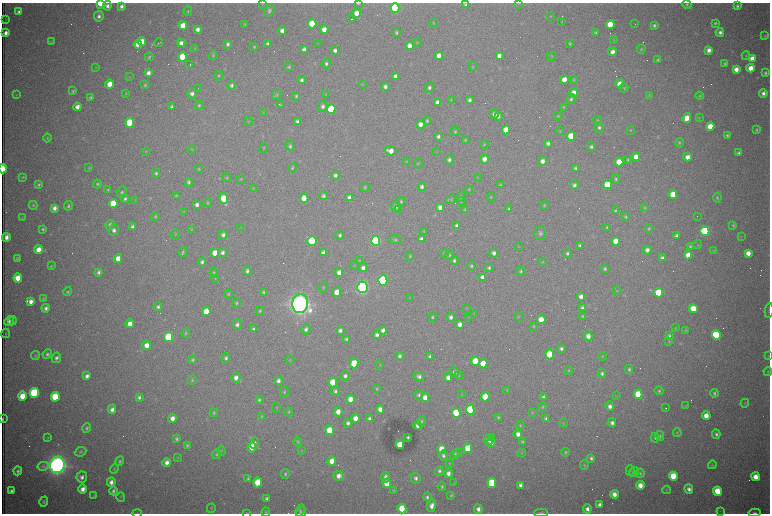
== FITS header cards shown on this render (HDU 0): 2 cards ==
NAXIS1  =                 1536 /fastest changing axis
NAXIS2  =                 1023 /next to fastest changing axis

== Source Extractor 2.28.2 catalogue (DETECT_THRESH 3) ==
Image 1536 x 1023 px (HDU 0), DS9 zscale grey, zoomed out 1/2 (1 PNG px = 2 x 2 image px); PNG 772 x 516 px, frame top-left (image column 1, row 1022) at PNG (2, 3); each listed source drawn as its Kron ellipse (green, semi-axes under 4 px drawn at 4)
Background 3090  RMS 34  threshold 103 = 3 sigma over >= 5 px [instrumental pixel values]
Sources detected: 595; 100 cannot appear on this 1/2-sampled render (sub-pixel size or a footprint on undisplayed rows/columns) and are neither listed nor drawn; the other 495 listed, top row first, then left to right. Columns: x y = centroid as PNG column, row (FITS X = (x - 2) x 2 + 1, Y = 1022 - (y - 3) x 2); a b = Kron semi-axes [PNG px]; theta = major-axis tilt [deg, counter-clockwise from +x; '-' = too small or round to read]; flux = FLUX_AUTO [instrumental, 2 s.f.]
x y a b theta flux
100 3 4 3 - 2.1e+05
263 3 3 2 - 3.7e+03
358 3 4 3 - 6.8e+03
519 3 4 3 - 4.5e+03
687 4 5 4 - 1.0e+04
465 5 4 4 - 1.4e+04
107 6 4 4 - 2.7e+04
121 6 4 3 - 2.5e+04
737 6 4 3 - 1.4e+04
395 8 5 4 - 1.1e+06
188 11 4 3 - 7.4e+03
269 11 7 4 50 1.7e+04
19 12 3 3 - 2.1e+04
357 13 4 4 - 8.2e+04
99 16 5 4 - 2.3e+04
551 16 3 3 - 4.5e+03
5 19 3 1 - 1.7e+03
351 19 2 1 - 4.5e+03
562 21 4 2 - 3.3e+03
433 23 4 2 - 4.2e+03
715 23 3 3 - 1.1e+04
245 24 4 3 - 5.8e+03
312 24 4 4 - 2.7e+05
635 24 2 1 - 1.5e+03
610 25 4 4 - 2.0e+05
654 25 3 3 - 1.3e+04
183 26 4 4 - 1.1e+05
198 29 4 3 - 3.2e+04
324 29 4 4 - 6.4e+04
282 31 4 4 - 3.5e+04
596 32 3 3 - 8.1e+03
720 32 4 4 - 2.3e+04
6 33 4 3 - 3.6e+04
396 33 3 3 - 1.0e+04
765 36 4 3 - 7.2e+03
614 40 4 3 - 5.8e+03
51 41 3 3 - 4.9e+03
142 42 4 4 - 1.2e+05
417 42 4 3 - 4.8e+03
159 43 4 1 - 5.0e+03
181 43 4 4 - 3.9e+04
138 44 4 4 - 7.3e+04
228 44 4 3 - 1.8e+04
268 44 4 3 - 2.3e+04
318 44 3 3 - 3.6e+03
570 44 3 3 - 7.8e+03
409 46 4 4 - 5.1e+04
254 47 3 3 - 6.7e+03
195 48 4 3 - 4.2e+03
641 49 4 4 - 7.8e+03
304 50 4 3 - 4.7e+04
335 50 4 3 - 2.6e+04
709 50 4 4 - 3.6e+04
612 52 4 4 - 4.5e+04
213 55 5 4 - 8.2e+03
439 56 4 4 - 4.8e+04
499 56 4 3 - 4.1e+04
551 56 5 2 - 4.0e+03
746 56 4 3 - 6.7e+03
149 57 4 3 - 9.1e+03
183 57 4 4 - 2.9e+05
752 58 4 4 - 5.6e+04
658 60 3 3 - 1.1e+04
326 63 5 4 - 1.6e+04
725 63 4 3 - 9.8e+03
190 65 2 1 - 2.0e+05
96 67 3 2 - 3.9e+03
289 67 3 3 - 9.1e+03
473 67 4 3 - 5.6e+03
751 68 4 4 - 9.1e+04
736 69 4 4 - 5.6e+04
148 73 4 4 - 4.0e+04
766 73 3 3 - 1.3e+04
219 76 4 4 - 8.5e+03
395 76 3 3 - 2.4e+04
129 77 3 2 - 2.9e+03
302 80 4 3 - 1.7e+04
564 80 4 4 - 1.0e+05
574 80 4 4 - 6.4e+03
110 84 4 4 - 1.1e+05
362 84 3 3 - 4.0e+03
619 84 4 4 - 6.4e+04
145 85 4 3 - 8.3e+03
232 85 4 4 - 1.8e+04
385 87 4 3 - 2.4e+04
429 88 5 4 - 2.1e+04
624 88 4 3 - 6.5e+03
198 89 3 1 - 2.8e+03
73 91 4 3 - 9.7e+03
192 93 5 4 - 2.8e+04
574 93 4 4 - 5.5e+04
763 93 4 4 - 2.9e+04
126 94 4 3 - 6.3e+03
16 95 3 3 - 4.0e+03
277 95 5 4 - 9.8e+03
326 95 4 3 - 4.5e+03
649 95 3 3 - 4.6e+03
296 96 4 3 - 9.9e+03
700 96 4 4 - 8.2e+03
91 97 4 3 - 1.2e+04
571 99 5 4 - 1.5e+04
451 100 3 3 - 4.1e+03
470 100 4 3 - 2.1e+04
438 102 4 3 - 4.7e+04
199 105 4 4 - 1.2e+04
280 105 4 2 - 7.1e+03
171 106 3 3 - 1.3e+04
323 106 5 4 - 2.2e+04
77 107 4 4 - 4.2e+04
563 107 4 4 - 7.5e+03
331 109 5 4 - 5.8e+05
263 113 3 2 - 3.7e+03
494 114 4 4 - 3.3e+04
498 116 4 3 - 2.9e+04
558 116 4 4 - 7.3e+03
687 118 5 4 - 9.0e+04
699 118 3 3 - 5.3e+03
597 120 4 4 - 7.5e+03
249 121 4 3 - 4.4e+03
427 121 4 4 - 1.1e+04
297 122 4 3 - 1.8e+04
130 123 5 4 - 5.9e+05
421 124 4 4 - 6.3e+04
599 127 5 5 - 1.7e+04
710 127 4 4 - 1.5e+05
506 130 4 4 - 1.4e+05
630 130 4 3 - 6.7e+03
756 130 4 3 - 8.8e+03
560 131 4 3 - 5.2e+03
455 132 4 4 - 9.7e+03
727 135 4 4 - 1.3e+04
438 136 4 3 - 1.9e+04
571 136 4 4 - 2.2e+05
47 138 4 3 - 6.6e+03
465 140 4 3 - 8.2e+03
548 143 3 3 - 2.0e+04
679 143 4 3 - 9.7e+03
484 144 4 4 - 6.0e+03
290 146 4 4 - 1.2e+04
591 147 4 3 - 1.4e+04
264 148 5 3 - 6.2e+03
192 149 4 3 - 5.1e+03
146 151 3 3 - 4.3e+03
390 151 6 4 -16 6.8e+04
437 152 3 2 - 3.5e+03
739 153 3 3 - 1.6e+04
636 157 4 4 - 9.7e+04
687 157 4 4 - 5.2e+04
484 159 4 4 - 5.1e+04
449 160 5 4 - 1.9e+04
628 160 4 3 - 7.4e+03
406 161 4 3 - 5.4e+03
542 161 4 4 - 3.9e+04
619 162 4 4 - 1.4e+05
418 163 5 3 - 5.8e+03
89 168 4 3 - 5.7e+03
292 168 5 4 - 9.3e+03
576 168 3 3 - 1.2e+04
3 169 5 2 - 3.0e+05
199 169 4 4 - 7.7e+03
156 173 4 4 - 1.3e+04
335 175 4 4 - 2.2e+04
23 177 3 3 - 7.0e+03
477 177 4 3 - 4.0e+03
227 178 5 4 - 8.9e+03
241 179 4 3 - 5.6e+03
616 179 5 4 - 1.2e+04
189 182 4 4 - 1.4e+04
39 184 4 3 - 1.1e+04
97 184 4 4 - 1.1e+04
501 185 4 3 - 7.2e+03
574 185 4 4 - 2.3e+04
607 185 4 4 - 2.9e+05
422 187 4 4 - 2.3e+04
365 188 4 4 - 7.6e+03
254 189 3 3 - 4.4e+03
108 190 4 4 - 8.7e+03
469 190 4 3 - 6.3e+03
122 192 6 5 - 1.5e+04
673 195 4 4 - 1.8e+05
176 196 4 3 - 8.0e+03
323 196 4 4 - 1.7e+04
461 197 5 3 - 9.3e+03
491 197 4 3 - 5.6e+03
224 198 5 4 - 2.5e+05
304 198 4 4 - 1.2e+05
349 198 4 4 - 4.4e+04
717 198 4 4 - 1.0e+04
125 199 4 4 - 1.5e+04
451 199 5 4 - 8.3e+03
135 200 4 3 - 5.0e+03
461 201 4 3 - 7.2e+03
401 202 4 4 - 9.7e+03
208 203 4 3 - 6.8e+03
113 204 4 4 - 2.4e+05
33 205 4 4 - 9.1e+03
197 205 4 3 - 2.6e+04
544 205 4 3 - 6.1e+03
68 206 5 4 - 1.3e+04
396 206 5 5 - 2.4e+04
440 207 4 4 - 3.7e+04
54 208 4 4 - 3.6e+04
645 208 4 3 - 6.2e+03
399 209 4 4 - 1.1e+04
509 209 4 3 - 1.2e+04
465 210 4 3 - 7.9e+03
183 211 3 3 - 4.4e+03
615 211 4 4 - 9.1e+03
155 216 4 4 - 9.1e+03
697 216 2 1 - 2.7e+03
625 217 4 4 - 9.4e+03
22 218 3 2 - 3.1e+03
110 225 5 4 - 2.1e+04
733 225 4 3 - 8.0e+03
457 226 4 4 - 3.8e+04
133 227 4 3 - 3.0e+04
607 227 3 3 - 7.7e+03
241 228 2 2 - 3.1e+03
649 228 4 3 - 9.0e+03
43 229 4 3 - 1.2e+04
192 229 4 2 - 4.2e+03
114 230 5 5 - 2.5e+04
424 231 4 3 - 5.1e+03
705 231 5 4 - 1.3e+06
540 233 7 6 - 1.8e+04
175 234 5 3 - 6.7e+03
223 235 5 4 - 2.5e+04
340 235 5 4 - 1.6e+04
677 236 4 4 - 2.4e+04
6 237 4 3 - 3.8e+04
741 237 3 3 - 3.9e+03
421 239 4 3 - 2.2e+04
395 240 6 4 -13 1.1e+04
312 241 5 4 - 7.7e+05
376 241 5 4 - 1.7e+06
616 241 4 4 - 1.0e+05
580 245 4 3 - 1.5e+04
698 245 4 2 - 3.7e+03
518 246 3 2 - 3.4e+03
690 246 4 4 - 9.7e+03
38 250 4 4 - 8.1e+04
647 250 4 4 - 3.4e+04
713 250 3 3 - 3.9e+03
183 252 5 3 - 9.4e+03
223 252 5 4 - 2.4e+04
215 253 4 4 - 1.1e+05
323 253 4 3 - 3.1e+04
444 253 4 4 - 7.9e+03
494 253 4 4 - 2.8e+04
567 253 4 3 - 1.5e+04
748 253 4 4 - 5.9e+04
449 255 4 3 - 9.8e+03
688 255 4 4 - 8.8e+04
410 256 4 3 - 7.2e+03
17 258 3 3 - 8.3e+03
118 258 4 4 - 8.0e+04
662 258 4 4 - 2.0e+04
359 260 4 3 - 6.2e+03
454 260 4 3 - 1.4e+04
202 262 4 4 - 1.8e+04
543 262 4 3 - 5.2e+03
354 265 4 1 - 2.9e+03
51 266 4 3 - 8.2e+03
471 266 4 4 - 1.2e+04
363 268 4 4 - 3.6e+04
489 268 4 4 - 1.5e+04
605 269 4 3 - 1.1e+04
247 271 4 4 - 1.7e+04
521 271 4 4 - 1.0e+04
98 272 4 3 - 1.8e+04
339 272 4 4 - 4.4e+04
214 273 5 4 - 1.1e+04
483 277 4 3 - 4.1e+04
18 278 4 4 - 1.2e+05
215 278 3 3 - 5.5e+03
383 281 5 4 - 1.8e+06
323 287 5 3 - 6.2e+03
362 287 6 5 - 3.5e+06
617 291 4 3 - 4.9e+03
68 292 4 3 - 9.1e+03
264 292 4 3 - 9.8e+03
337 292 5 4 - 7.7e+04
659 293 4 4 - 4.0e+05
228 294 4 4 - 8.5e+03
581 296 4 3 - 4.0e+04
410 297 4 3 - 5.0e+03
43 299 4 3 - 6.6e+03
31 301 4 3 - 3.9e+04
237 303 5 4 - 1.1e+04
300 304 9 8 - 9.5e+06
158 307 4 4 - 1.6e+04
46 308 4 4 - 2.4e+04
467 308 4 3 - 5.0e+03
582 308 4 4 - 1.6e+04
693 308 4 4 - 1.6e+05
769 310 7 2 83 6.2e+03
206 311 4 4 - 1.3e+05
260 311 4 4 - 9.8e+03
474 313 4 3 - 4.7e+03
582 316 3 3 - 6.1e+03
432 317 4 3 - 9.1e+03
451 317 4 4 - 2.1e+04
469 317 4 2 - 3.6e+03
518 317 4 2 - 4.7e+03
541 320 4 4 - 1.3e+05
9 321 5 4 - 2.3e+04
12 321 4 3 - 7.5e+03
130 324 4 4 - 7.4e+04
237 324 5 4 - 2.5e+04
460 324 4 3 - 3.7e+04
534 326 4 3 - 6.8e+03
675 328 4 3 - 4.2e+03
254 329 4 3 - 1.7e+04
306 329 5 4 - 2.1e+04
340 330 4 3 - 2.3e+04
383 330 4 4 - 3.0e+04
686 330 4 3 - 5.6e+03
5 333 5 2 - 4.6e+03
186 333 4 4 - 8.3e+03
377 335 4 4 - 2.6e+04
716 335 5 4 - 9.7e+05
588 336 4 4 - 4.9e+04
669 336 4 4 - 1.4e+04
169 337 5 4 - 5.5e+05
346 339 3 3 - 1.3e+04
669 341 4 3 - 5.0e+03
146 345 4 4 - 5.2e+04
561 349 4 3 - 1.6e+04
47 354 5 4 - 1.5e+04
550 354 5 4 - 3.6e+05
35 356 4 3 - 6.6e+03
399 356 4 3 - 2.1e+04
430 356 3 3 - 1.4e+04
602 356 4 3 - 5.9e+03
769 356 4 2 - 4.2e+03
56 358 5 4 - 2.3e+04
226 358 4 4 - 1.7e+04
193 360 4 4 - 1.1e+04
290 360 4 2 - 4.5e+03
475 361 4 4 - 2.7e+05
354 363 5 4 - 3.3e+05
483 364 4 4 - 1.6e+05
380 365 3 2 - 4.1e+03
629 369 4 4 - 1.2e+04
568 370 4 3 - 6.6e+03
768 371 4 3 - 7.0e+03
455 372 4 4 - 2.5e+04
602 374 4 4 - 1.6e+04
87 376 4 3 - 2.8e+04
345 376 5 4 - 2.2e+04
419 376 5 4 - 2.4e+04
459 376 4 3 - 5.5e+03
448 377 4 4 - 3.8e+04
236 378 5 4 - 4.1e+04
192 380 5 3 - 7.2e+03
278 381 4 3 - 2.6e+04
333 382 5 4 - 3.0e+05
377 388 4 3 - 7.7e+03
507 390 4 3 - 4.9e+03
335 391 5 4 - 1.6e+04
659 391 4 4 - 1.1e+04
284 392 5 4 - 9.4e+03
34 393 5 4 - 9.7e+05
714 393 4 4 - 1.3e+04
638 394 4 4 - 2.9e+05
419 395 4 4 - 1.3e+04
462 395 3 2 - 2.9e+03
22 396 5 4 - 1.3e+05
617 396 3 2 - 4.0e+03
55 397 5 4 - 3.4e+05
139 397 4 3 - 1.8e+04
485 397 5 4 - 1.9e+05
543 397 4 3 - 1.5e+04
425 398 4 4 - 6.0e+04
350 399 4 4 - 7.7e+04
259 400 4 3 - 1.1e+04
745 403 4 3 - 5.0e+03
610 406 4 4 - 3.4e+04
685 406 4 2 - 3.8e+03
543 407 4 4 - 7.1e+03
276 408 5 2 - 3.4e+03
666 408 2 1 - 8.2e+03
112 409 4 4 - 3.1e+04
380 409 4 4 - 4.6e+04
470 410 5 4 - 7.8e+05
289 412 4 3 - 6.6e+03
338 412 5 4 - 6.6e+04
532 412 4 3 - 6.0e+03
214 413 4 4 - 9.1e+03
456 413 5 4 - 4.5e+05
262 416 4 3 - 7.1e+03
706 416 4 4 - 8.2e+04
498 417 3 3 - 9.1e+03
356 418 4 4 - 7.0e+04
546 418 4 4 - 1.5e+04
3 419 3 1 - 7.4e+03
172 419 4 4 - 5.2e+04
370 419 4 4 - 2.2e+04
422 421 5 3 - 1.1e+04
348 423 4 4 - 2.1e+04
563 423 4 2 - 4.1e+03
612 423 4 4 - 2.4e+04
418 425 4 3 - 4.4e+04
520 425 4 3 - 6.6e+03
87 428 5 3 - 1.2e+04
329 430 5 4 - 2.7e+05
677 433 4 3 - 4.4e+03
518 434 4 4 - 3.9e+04
716 434 4 4 - 1.6e+04
660 436 5 4 - 1.2e+04
48 437 4 3 - 6.9e+03
408 437 3 3 - 1.1e+04
491 437 2 1 - 1.4e+05
655 438 5 4 - 1.1e+04
177 439 3 3 - 1.2e+04
489 440 5 4 - 4.6e+04
298 442 4 3 - 7.3e+03
522 442 3 3 - 1.1e+04
254 443 6 4 81 2.5e+04
491 443 4 3 - 3.4e+04
187 445 4 3 - 9.5e+03
400 445 4 4 - 1.6e+05
252 447 5 4 - 1.1e+05
468 448 4 4 - 2.5e+05
442 449 5 4 - 1.9e+05
221 451 5 3 - 5.6e+03
302 451 3 2 - 3.4e+03
81 452 6 4 24 1.2e+04
566 452 4 3 - 8.7e+03
458 453 4 4 - 7.1e+03
522 453 4 3 - 5.3e+03
217 454 5 4 - 1.1e+04
455 455 5 4 - 1.9e+04
443 456 5 3 - 1.7e+04
178 457 4 3 - 4.6e+03
591 458 4 3 - 1.5e+04
120 461 5 4 - 1.3e+04
332 461 4 4 - 8.4e+04
167 463 4 4 - 4.3e+04
449 464 4 2 - 4.0e+03
57 465 8 7 - 7.7e+06
584 465 5 3 - 8.6e+03
712 465 4 3 - 6.5e+03
43 466 6 4 13 1.6e+04
114 469 5 3 - 7.6e+03
18 471 4 3 - 1.5e+04
439 471 4 4 - 1.5e+04
630 471 5 3 - 6.3e+03
634 472 5 4 - 1.2e+04
448 473 4 4 - 3.8e+04
640 473 5 4 - 9.3e+03
285 474 5 4 - 1.0e+04
339 476 5 5 - 4.8e+04
673 476 5 4 - 2.7e+05
82 477 5 5 - 2.8e+04
386 477 5 4 - 2.9e+04
755 477 4 4 - 8.6e+04
248 478 4 3 - 1.2e+04
416 478 5 5 - 2.2e+04
111 482 5 4 - 3.4e+04
258 482 5 4 - 2.1e+05
387 483 5 4 - 1.5e+05
454 483 3 2 - 3.1e+03
492 483 5 4 - 5.5e+05
520 485 4 3 - 2.5e+04
640 485 4 4 - 7.7e+04
442 486 4 3 - 9.9e+03
83 489 4 4 - 4.7e+04
689 489 5 4 - 2.9e+04
393 490 3 3 - 6.8e+03
666 490 4 2 - 4.0e+03
11 491 4 3 - 2.0e+04
113 491 4 3 - 1.6e+04
717 491 5 4 - 2.2e+05
614 494 4 4 - 5.5e+04
451 495 3 3 - 8.1e+03
94 496 3 2 - 3.7e+03
121 497 5 2 - 4.6e+03
427 497 4 3 - 1.5e+04
266 499 4 3 - 2.0e+04
44 502 5 4 - 1.1e+04
600 505 4 3 - 3.0e+04
432 506 6 4 73 4.6e+04
211 508 4 3 - 6.5e+03
402 508 5 4 - 2.2e+05
478 509 5 4 - 3.3e+04
587 509 5 4 - 3.0e+04
300 510 6 3 65 1.2e+04
720 511 2 1 - 1.4e+03
266 512 4 4 - 8.3e+03
137 513 5 2 - 4.0e+03
247 513 4 3 - 5.0e+03
301 513 6 4 54 1.0e+04
541 513 7 3 0 1.1e+04
755 513 6 3 -2 1.3e+04
At the frame edge (FLAGS 8, measured only in part): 12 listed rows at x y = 100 3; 263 3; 358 3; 3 169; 769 310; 769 356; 3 419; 266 512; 137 513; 247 513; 541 513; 755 513
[100 sub-pixel or undisplayed-footprint detections neither listed nor drawn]